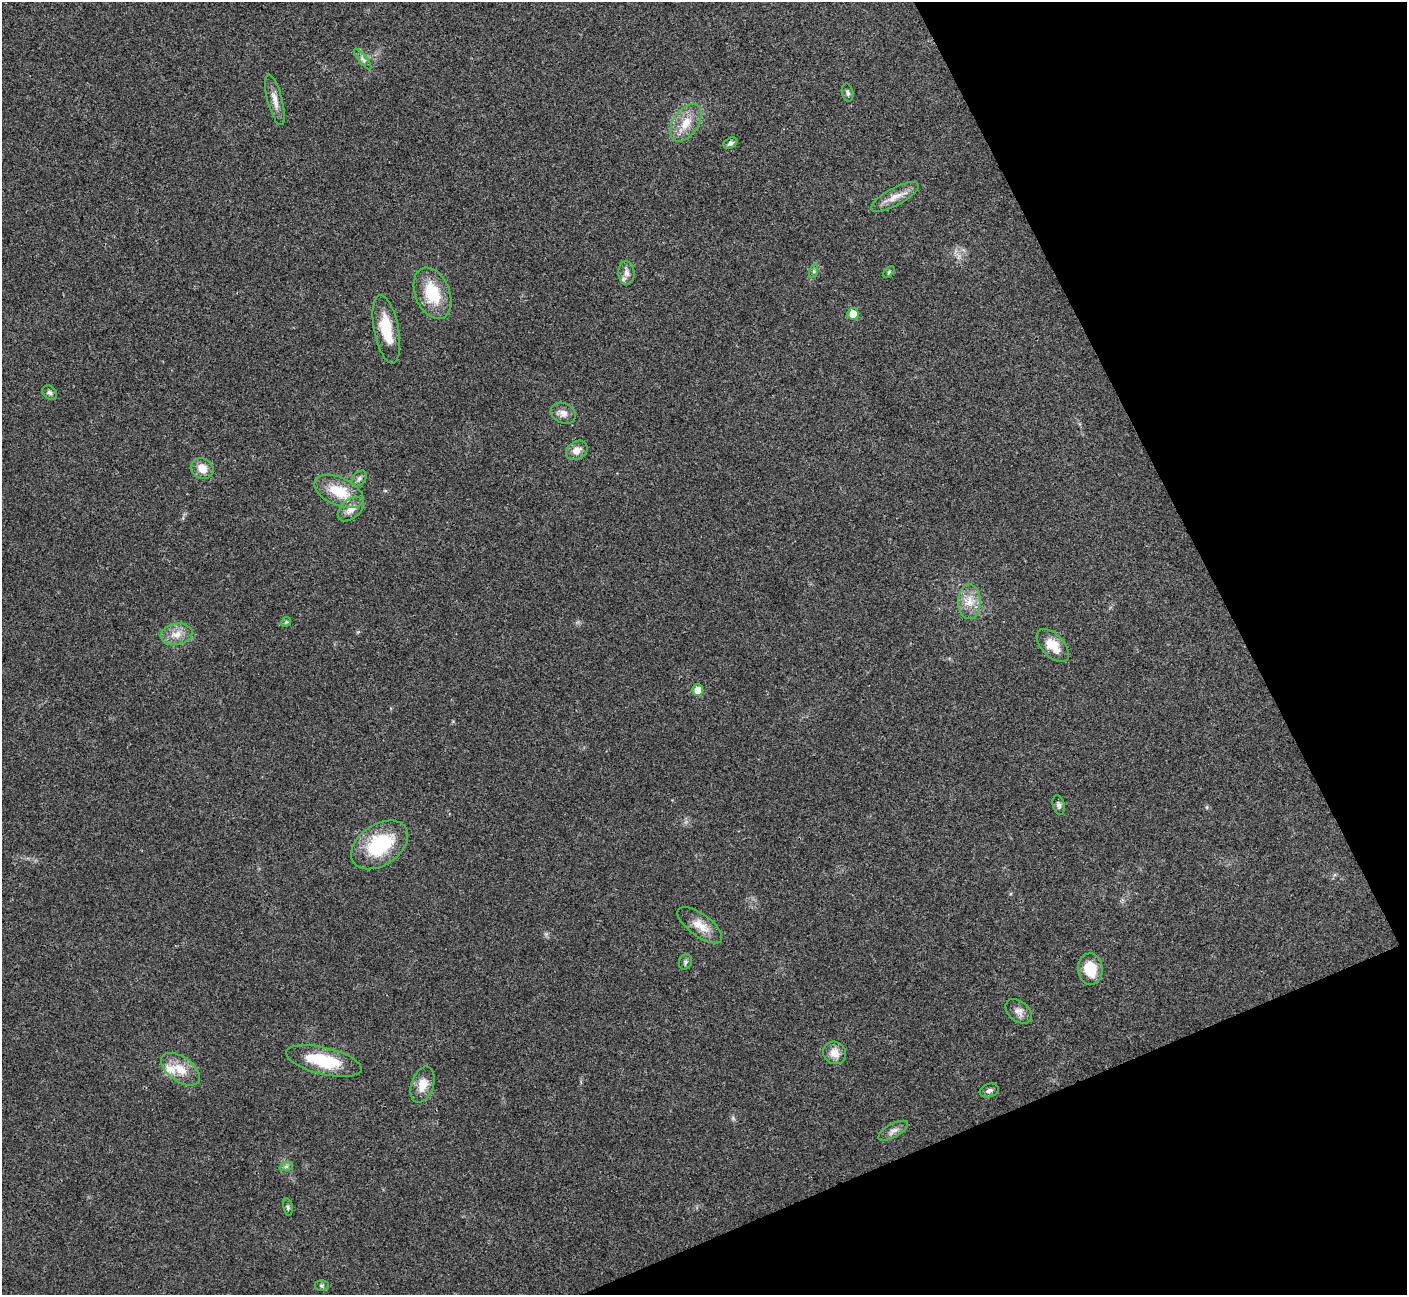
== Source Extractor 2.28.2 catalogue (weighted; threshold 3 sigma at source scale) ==
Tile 12 of 4 x 4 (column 4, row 3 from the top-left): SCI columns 4218-5622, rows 1450-2742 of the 5628 x 5617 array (HDU 1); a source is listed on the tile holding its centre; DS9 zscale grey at full resolution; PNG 1409 x 1297 px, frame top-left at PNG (2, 2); each listed source drawn as its Kron ellipse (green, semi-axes under 4 px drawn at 4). Shown black and unused: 21% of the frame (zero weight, under 3 of 4 exposures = <1% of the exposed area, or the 3 px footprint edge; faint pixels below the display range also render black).
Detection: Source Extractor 2.28.2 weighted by HDU 2 'WHT'; one run over the whole footprint, this tile lists its part. Background 0.0214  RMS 0.004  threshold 0.0181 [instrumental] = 3 sigma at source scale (4.5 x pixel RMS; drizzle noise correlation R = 1.50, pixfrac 1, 0.05/0.05 arcsec/px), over >= 5 px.
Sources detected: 40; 1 inside a brighter listed object's ellipse — not listed separately; the other 39 listed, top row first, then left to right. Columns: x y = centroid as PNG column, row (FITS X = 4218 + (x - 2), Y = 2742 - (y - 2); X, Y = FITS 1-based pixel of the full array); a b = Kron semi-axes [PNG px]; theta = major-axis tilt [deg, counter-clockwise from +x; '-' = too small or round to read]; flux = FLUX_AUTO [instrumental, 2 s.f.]
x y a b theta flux
363 59 13 4 -52 1.3
848 93 9 5 -78 1.1
275 100 26 7 -75 3.7
686 123 21 12 56 7.2
730 143 7 5 28 1.1
895 197 27 8 28 4.9
814 271 7 4 72 0.7
889 272 7 4 46 0.63
626 273 12 8 -85 2.3
432 293 27 17 -68 15
853 314 6 5 - 6.3
386 329 35 12 -79 13
50 393 8 6 -43 1.1
563 413 13 10 -26 2.6
577 450 11 9 32 3.1
202 469 11 10 - 4.5
359 478 9 6 49 1.1
339 491 26 14 -25 12
351 509 15 9 41 3.7
969 602 17 11 -90 5.5
286 622 5 4 - 0.53
176 634 16 10 10 4.5
1053 646 20 11 -46 6.9
698 690 6 5 - 5.9
1059 805 10 6 -76 1.1
380 845 31 20 34 25
700 925 26 11 -36 5.6
685 962 8 6 68 1
1090 969 15 12 -83 9.7
1019 1011 15 10 -40 2.7
835 1053 12 10 -38 4.3
324 1061 39 13 -13 18
180 1069 22 12 -36 7.2
422 1085 19 11 71 5.1
989 1091 10 6 20 1.3
893 1131 16 6 28 2.2
286 1167 7 4 19 0.76
288 1207 8 4 -76 0.77
322 1286 7 5 1 0.76